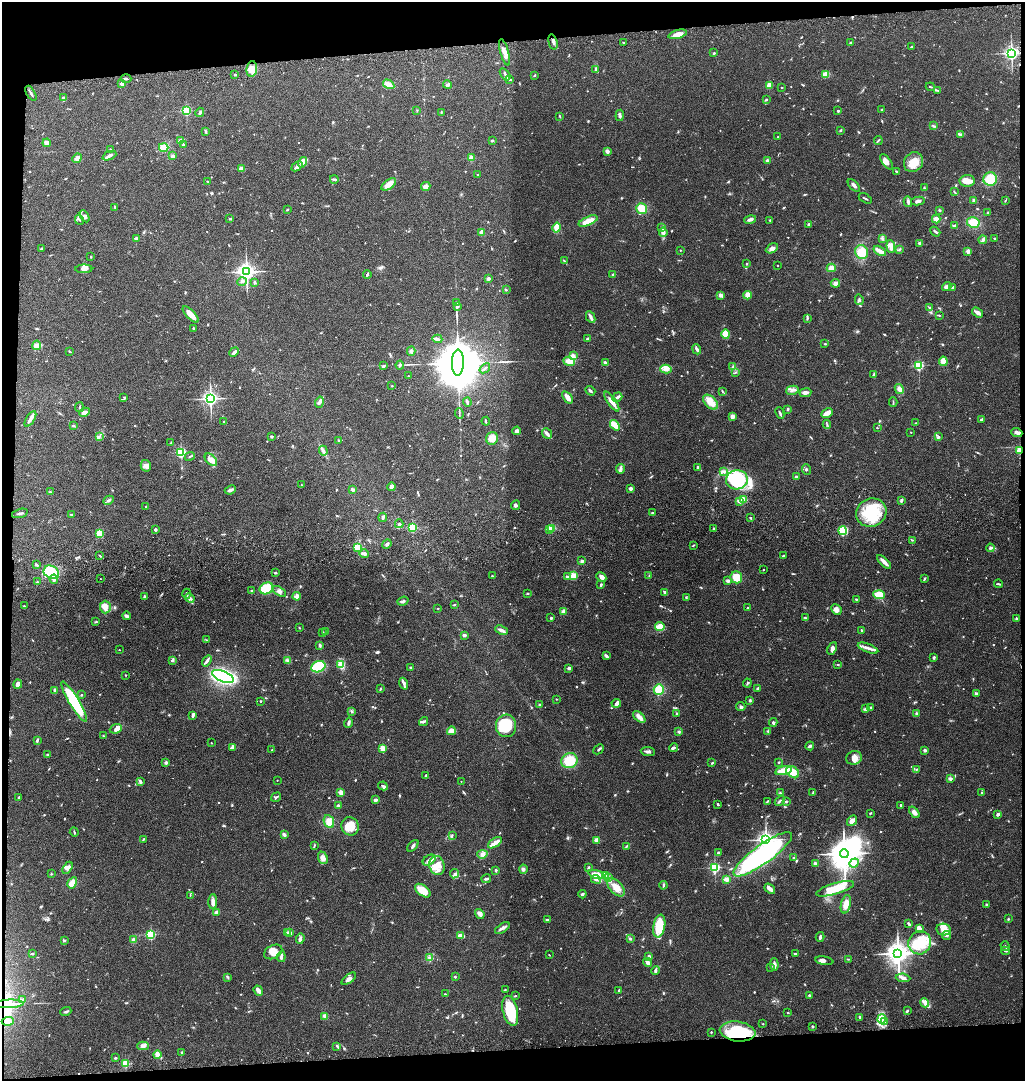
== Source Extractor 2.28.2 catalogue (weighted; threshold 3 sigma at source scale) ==
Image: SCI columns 144-4232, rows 117-4430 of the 4367 x 4546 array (HDU 1 of 3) = the unmasked area's bounding box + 8 px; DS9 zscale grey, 4 x 4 block average (1 PNG px = mean of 4 x 4 image px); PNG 1027 x 1083 px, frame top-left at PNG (2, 2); each listed source drawn as its Kron ellipse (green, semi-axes under 4 px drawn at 4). Shown black and unused: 8% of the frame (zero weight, under 3 of 4 exposures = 6% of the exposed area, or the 3 px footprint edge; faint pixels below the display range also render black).
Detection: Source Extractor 2.28.2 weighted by HDU 2 'WHT'. Background 0.0643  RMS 0.0059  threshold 0.0266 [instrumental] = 3 sigma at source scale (4.5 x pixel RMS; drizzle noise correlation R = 1.50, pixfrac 1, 0.05/0.05 arcsec/px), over >= 5 px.
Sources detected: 939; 3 too faint to see at this stretch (4 x 4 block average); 6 inside a brighter object's white glare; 3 cosmic-ray / hot-pixel residue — neither listed nor drawn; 19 coinciding with a brighter row at this scale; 56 inside a brighter listed object's ellipse — not listed separately; of the other 852, all 500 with FLUX_AUTO >= 2.42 (the completeness limit of this list) listed and drawn (352 fainter detections not listed), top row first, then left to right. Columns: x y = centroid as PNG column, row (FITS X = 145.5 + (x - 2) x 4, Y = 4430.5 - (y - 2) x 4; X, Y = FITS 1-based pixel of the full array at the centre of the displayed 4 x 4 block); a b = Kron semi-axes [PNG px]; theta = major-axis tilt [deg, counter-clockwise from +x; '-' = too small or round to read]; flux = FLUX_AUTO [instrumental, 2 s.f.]
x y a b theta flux
678 34 9 3 16 34
553 42 7 2 -75 7.7
623 42 2 2 - 6.4
850 43 2 2 - 5
912 47 3 2 - 5
505 52 13 4 -74 23
714 53 2 2 - 5.2
1011 53 2 2 - 1100
252 69 8 5 84 26
596 69 3 2 - 3.1
505 74 7 3 -55 8.6
825 74 4 4 - 23
235 75 2 2 - 3.6
534 75 2 2 - 3.7
126 79 5 2 - 6.7
510 79 3 2 - 2.8
122 84 2 2 - 41
389 84 6 3 -32 30
447 85 4 4 - 6.7
769 85 2 2 - 110
782 87 2 2 - 5.6
930 87 4 2 - 2.9
937 90 2 2 - 2.5
31 93 8 2 -60 6.3
63 97 2 2 - 4.1
766 100 3 2 - 3
417 110 3 2 - 2.7
882 110 3 2 - 3.8
186 111 2 2 - 320
838 111 2 2 - 6
200 112 5 2 - 6.5
441 112 3 2 - 2.6
620 115 5 3 - 6.8
560 116 3 2 - 3
933 126 4 2 - 4.2
840 130 2 2 - 4.7
205 131 4 2 - 5
961 134 4 2 - 4.8
778 137 2 2 - 3.2
492 140 2 2 - 18
878 140 4 2 - 4.1
181 141 2 2 - 88
47 143 4 3 - 20
183 145 2 2 - 3.5
164 147 5 4 - 44
110 149 4 2 - 4.8
607 151 4 3 - 12
109 156 7 3 23 9.3
172 156 2 2 - 34
77 158 5 4 - 19
471 158 2 2 - 120
767 160 2 2 - 34
303 162 5 4 - 28
887 162 9 4 -53 19
914 162 10 9 - 49
297 166 6 4 42 12
241 168 2 2 - 73
896 172 4 2 - 3.5
478 175 3 2 - 2.9
334 179 4 3 - 4.7
990 179 7 7 - 62
208 181 3 2 - 3.9
967 181 8 6 1 26
389 184 8 4 35 26
854 185 8 3 -47 9.9
426 187 5 4 - 19
924 188 3 2 - 3.4
954 192 3 2 - 2.4
865 198 7 2 -30 4.5
974 200 3 2 - 8.7
918 201 7 2 10 10
1005 201 3 2 - 2.8
908 202 5 3 - 6.7
115 207 3 2 - 2.9
642 208 5 5 - 45
287 209 3 2 - 3.4
939 210 3 2 - 3.4
988 213 2 2 - 3.3
85 216 6 4 -60 11
230 219 2 2 - 11
750 219 6 3 13 12
936 219 4 4 - 21
79 220 5 2 - 4.2
770 220 2 2 - 5.9
588 221 10 4 23 44
973 222 6 5 - 53
809 225 3 2 - 5.8
954 225 3 2 - 5.6
557 227 5 3 - 51
662 227 3 2 - 5.8
482 232 4 3 - 13
663 232 4 4 - 11
935 232 5 2 - 5.3
136 238 2 2 - 36
882 238 2 2 - 4.4
994 238 2 2 - 2.5
983 240 4 3 - 6.8
919 243 3 2 - 7
891 247 6 3 -85 21
772 248 6 4 28 13
41 249 4 2 - 4.7
900 249 4 2 - 4.5
680 250 2 2 - 4.5
880 251 7 4 -33 16
968 251 3 2 - 16
862 252 7 6 - 55
91 257 2 2 - 3.7
564 261 3 2 - 3.9
746 264 2 2 - 3.2
778 265 2 2 - 2.5
831 268 4 4 - 17
84 269 8 4 1 14
246 272 3 3 - 2100
613 274 3 2 - 3.7
367 275 4 2 - 4.9
488 278 2 2 - 37
242 281 5 3 - 8
254 282 4 3 - 4.5
835 283 5 3 - 12
947 287 5 3 - 12
952 287 4 2 - 6.9
506 290 3 2 - 2.6
721 295 2 2 - 14
747 295 4 3 - 22
859 300 5 2 - 4.9
456 303 3 2 - 3.9
457 306 3 2 - 8.3
930 308 3 2 - 4.1
977 313 6 2 -34 22
191 315 10 4 -45 33
939 315 4 2 - 2.9
591 317 6 3 -64 10
807 318 4 2 - 3.9
193 328 2 2 - 9.8
726 334 4 3 - 52
587 338 4 2 - 3
437 339 5 4 - 7.4
825 344 3 2 - 3.4
37 345 4 3 - 19
697 349 5 2 - 13
69 351 2 2 - 4.1
411 351 4 3 - 9.1
234 352 5 3 - 8.5
573 356 4 2 - 6.2
569 361 6 4 -15 29
943 361 5 4 - 24
458 363 13 6 89 39000
606 363 4 2 - 19
400 365 4 2 - 5.4
384 366 4 2 - 3.9
919 366 2 2 - 350
733 367 3 2 - 4.6
485 368 6 2 40 4.9
666 369 5 4 - 19
736 372 3 2 - 2.7
874 374 4 2 - 4.4
408 376 2 2 - 5.9
392 386 2 2 - 2.4
899 389 5 3 - 17
792 390 6 3 14 10
590 391 5 2 - 6.2
722 391 3 2 - 3.1
805 393 6 2 8 15
124 397 3 2 - 3.7
567 397 7 4 -54 19
617 397 5 3 - 8.2
210 398 2 2 - 1300
319 402 6 2 74 9.3
467 402 4 2 - 6.4
612 402 11 3 -55 29
710 402 9 5 -45 40
893 402 4 2 - 3.7
79 407 5 2 - 2.7
788 409 3 2 - 4.7
84 412 5 3 - 8.2
459 413 5 2 - 3.8
780 413 6 2 -66 6.3
827 413 6 3 29 22
732 416 3 3 - 16
30 419 9 3 59 15
982 419 3 2 - 7.5
224 421 2 2 - 2.9
486 421 4 2 - 4.9
916 423 2 2 - 2.6
827 424 4 2 - 4.6
615 425 6 3 -50 51
73 426 2 2 - 3.8
877 428 2 2 - 3.3
517 431 4 3 - 11
911 432 2 2 - 2.5
1017 432 5 2 - 14
547 434 6 2 -50 17
99 436 4 2 - 5.4
271 437 3 2 - 3
938 437 4 3 - 5.2
492 438 6 6 - 36
339 441 2 2 - 5.1
171 443 4 2 - 2.9
323 451 5 3 - 8.6
1019 451 2 2 - 120
181 452 2 2 - 460
190 456 5 2 - 3.4
211 460 7 4 -44 18
146 466 6 5 - 13
698 467 2 2 - 8.1
620 469 5 3 - 8.3
807 470 5 2 - 3.8
724 472 3 2 - 3.9
796 477 2 2 - 28
737 480 11 9 12 200
301 485 2 2 - 4.7
391 487 4 3 - 10
630 488 2 2 - 14
230 490 5 3 - 12
353 490 2 2 - 30
51 492 4 2 - 3.2
108 500 6 2 27 8.4
744 500 2 2 - 140
901 500 4 2 - 7.6
739 501 3 2 - 13
516 505 5 3 - 6.6
146 506 2 2 - 6.4
871 512 15 14 - 170
20 513 8 2 15 6.4
652 513 2 2 - 2.7
71 514 3 2 - 3.6
383 517 4 2 - 7.4
750 518 3 2 - 4
399 524 4 2 - 6.2
412 528 2 2 - 310
552 528 2 2 - 210
550 529 2 2 - 18
713 529 2 2 - 2.4
155 530 2 2 - 8.4
843 531 4 4 - 120
100 534 4 3 - 54
912 540 3 2 - 2.6
387 544 5 2 - 7.5
693 545 2 2 - 3.3
358 547 2 2 - 200
990 548 4 3 - 7.1
364 553 5 3 - 12
783 555 4 2 - 2.6
100 556 4 2 - 2.6
582 561 4 2 - 7.6
884 562 9 3 -46 16
36 564 4 2 - 5.1
763 570 2 2 - 2.5
51 572 8 6 -31 160
275 573 3 2 - 3.7
573 575 2 2 - 160
492 576 2 2 - 4.9
649 576 3 2 - 2.9
567 577 4 2 - 8.9
601 577 5 4 - 15
736 577 6 6 - 48
54 579 5 4 - 12
100 579 2 2 - 2.5
925 579 3 2 - 4.3
728 581 3 3 - 8.1
37 582 2 2 - 3.2
998 584 4 2 - 4.3
601 585 2 2 - 6.3
266 588 7 5 24 100
251 591 2 2 - 2.4
279 591 7 4 -32 12
665 592 4 2 - 6.1
527 593 3 2 - 2.7
187 594 5 2 - 2.9
879 595 6 4 -3 37
144 596 3 2 - 4.1
297 596 4 3 - 19
686 597 2 2 - 2.4
190 598 5 2 - 5.9
856 599 3 2 - 3.1
403 601 6 3 20 9
454 605 3 2 - 2.8
24 606 2 2 - 3.2
105 607 6 5 - 27
438 608 2 2 - 2.4
748 608 2 2 - 5.3
836 609 5 4 - 19
563 611 4 3 - 15
127 616 4 3 - 10
551 618 3 2 - 4.5
805 618 4 2 - 3.6
1016 619 3 2 - 4.7
96 622 3 2 - 3.4
660 626 5 3 - 67
299 628 2 2 - 2.8
501 630 6 3 -22 11
861 630 2 2 - 3.4
326 632 2 2 - 3
323 633 3 2 - 6.6
464 635 2 2 - 37
207 640 3 2 - 2.7
320 646 3 2 - 4.4
868 648 11 3 -20 17
832 649 7 3 67 13
119 650 2 2 - 3.5
606 656 4 2 - 9.6
934 657 3 2 - 4.1
172 660 3 2 - 5.7
207 661 6 3 53 8.4
288 661 4 3 - 6.7
341 664 2 2 - 100
837 665 2 2 - 2.5
318 667 7 5 23 130
411 668 2 2 - 3.8
569 668 2 2 - 36
126 675 2 2 - 2.5
223 676 11 5 -22 390
747 683 4 2 - 3.9
18 684 4 3 - 22
404 684 6 3 -70 8.6
758 688 3 2 - 3.3
380 689 4 2 - 4.2
55 690 3 2 - 7.5
659 690 5 5 - 57
977 694 3 2 - 8.1
81 695 2 2 - 6.4
556 699 2 2 - 4
750 700 3 2 - 4.5
261 701 2 2 - 7.4
74 702 23 5 -59 260
616 703 5 4 - 12
539 704 2 2 - 17
741 706 5 3 - 7
871 707 2 2 - 2.5
865 709 3 2 - 2.6
352 711 3 3 - 4.2
676 714 4 2 - 2.9
917 714 3 3 - 9.3
193 715 4 3 - 7.4
639 717 7 4 -42 18
424 721 5 2 - 6.4
773 722 4 3 - 5.7
349 723 5 2 - 8.5
506 726 11 10 - 130
116 729 6 4 23 16
451 731 4 4 - 20
679 731 3 2 - 3.4
768 731 2 2 - 3
103 736 2 2 - 3.3
37 740 4 2 - 7.2
211 743 2 2 - 5
810 746 4 3 - 7.2
233 747 4 3 - 6.7
383 748 2 2 - 150
673 748 4 2 - 7.7
599 749 6 2 44 5.1
272 750 3 2 - 3.2
925 750 2 2 - 35
648 752 7 3 -5 9.7
47 754 3 2 - 2.9
854 758 8 6 20 26
570 761 8 7 - 87
166 762 2 2 - 34
779 762 2 2 - 3.8
712 763 3 2 - 3.5
916 769 2 2 - 2.7
783 771 8 3 14 83
793 772 7 5 -42 38
425 776 3 2 - 4
950 779 3 2 - 11
277 780 2 2 - 2.7
140 781 4 3 - 6.3
461 781 2 2 - 2.7
383 786 5 2 - 9.3
341 792 2 2 - 89
982 792 2 2 - 2.6
780 793 3 2 - 2.7
813 793 4 2 - 3
19 797 2 2 - 4.6
276 797 5 2 - 4.5
376 800 4 2 - 9.8
768 801 3 2 - 4.1
780 801 5 2 - 5.2
786 802 3 2 - 3.4
718 804 2 2 - 5.3
338 805 2 2 - 18
901 805 2 2 - 10
914 812 6 4 -51 15
870 813 3 2 - 3.1
998 814 2 2 - 16
852 821 6 3 51 19
329 822 7 5 -67 33
350 826 9 8 - 50
74 832 5 2 - 3.4
284 834 3 2 - 12
452 835 3 2 - 3.2
143 839 3 2 - 2.7
597 840 2 2 - 93
766 840 2 2 - 1600
495 843 8 4 33 17
314 845 3 2 - 3.3
413 846 7 2 48 8.1
627 846 4 2 - 4.4
718 853 4 2 - 8
482 854 5 3 - 10
763 854 35 9 36 680
844 854 4 4 - 6900
793 857 2 2 - 2.4
323 858 6 4 -67 16
429 860 7 4 34 14
854 863 5 3 - 16
815 864 3 2 - 10
437 865 9 7 -75 34
588 867 4 2 - 4.3
715 867 2 2 - 480
67 868 6 3 58 12
523 869 4 4 - 8.7
496 870 3 2 - 3.5
51 874 2 2 - 2.9
454 874 4 3 - 8.6
597 875 9 4 -15 43
605 876 4 2 - 12
608 878 4 4 - 10
486 879 5 2 - 6.8
596 879 5 3 - 8.8
726 879 4 3 - 14
72 883 6 4 59 31
663 885 4 2 - 4.2
616 887 11 6 -48 44
770 889 6 2 -39 22
835 889 19 5 16 83
423 891 9 5 -38 57
582 894 4 3 - 5.9
190 895 3 2 - 3
213 902 7 3 87 14
846 904 9 5 77 33
986 904 3 2 - 3
216 912 3 2 - 17
480 914 5 3 - 16
1008 919 2 2 - 3.4
547 920 3 2 - 5.7
909 924 3 2 - 7.5
659 926 11 6 80 95
502 928 8 3 33 11
919 928 3 2 - 23
943 930 7 5 -11 26
287 932 3 2 - 3.1
290 933 3 2 - 17
151 935 2 2 - 360
947 935 4 3 - 6.1
461 936 4 2 - 39
820 937 5 2 - 7.7
300 939 5 2 - 11
630 939 3 2 - 4.9
64 940 3 3 - 3.7
133 940 3 3 - 7.8
920 943 12 11 - 89
1005 946 5 2 - 3.7
1005 951 4 2 - 3
273 952 10 6 27 27
795 953 2 2 - 4
898 953 4 3 - 3800
32 954 3 2 - 4.9
549 955 2 2 - 2.5
649 956 2 2 - 5.9
281 957 5 2 - 9.7
429 958 3 2 - 4.7
848 959 3 2 - 2.5
824 961 9 3 -10 9.4
648 962 5 3 - 13
774 965 6 3 -86 13
771 967 2 2 - 2.8
655 970 4 2 - 8.6
228 977 3 2 - 3.3
455 977 3 2 - 3.9
903 978 7 3 -5 12
349 979 8 3 38 15
505 989 2 2 - 2.8
619 990 3 2 - 2.5
258 991 5 2 - 24
445 994 3 2 - 3.1
809 995 2 2 - 15
515 996 3 2 - 3.1
22 999 3 2 - 2.8
925 1003 5 3 - 13
9 1004 15 2 2 40
66 1011 6 2 20 7.4
510 1011 15 7 -77 150
907 1011 4 2 - 5.1
788 1013 2 2 - 7.6
325 1016 4 3 - 14
860 1017 2 2 - 4.1
882 1019 5 4 - 18
8 1021 6 4 5 16
885 1022 2 2 - 2.9
763 1024 2 2 - 2.7
813 1026 2 2 - 17
737 1031 18 10 -7 180
711 1032 2 2 - 5.6
143 1046 6 3 1 9.8
337 1046 3 2 - 3.8
182 1053 4 2 - 4.3
157 1055 4 3 - 24
115 1058 2 2 - 12
125 1064 2 2 - 230
Overlapping masked pixels (flux is a lower limit): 4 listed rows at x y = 1017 432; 1019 451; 9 1004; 737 1031
Diffuse or blended objects may show on this block-average render without a row.